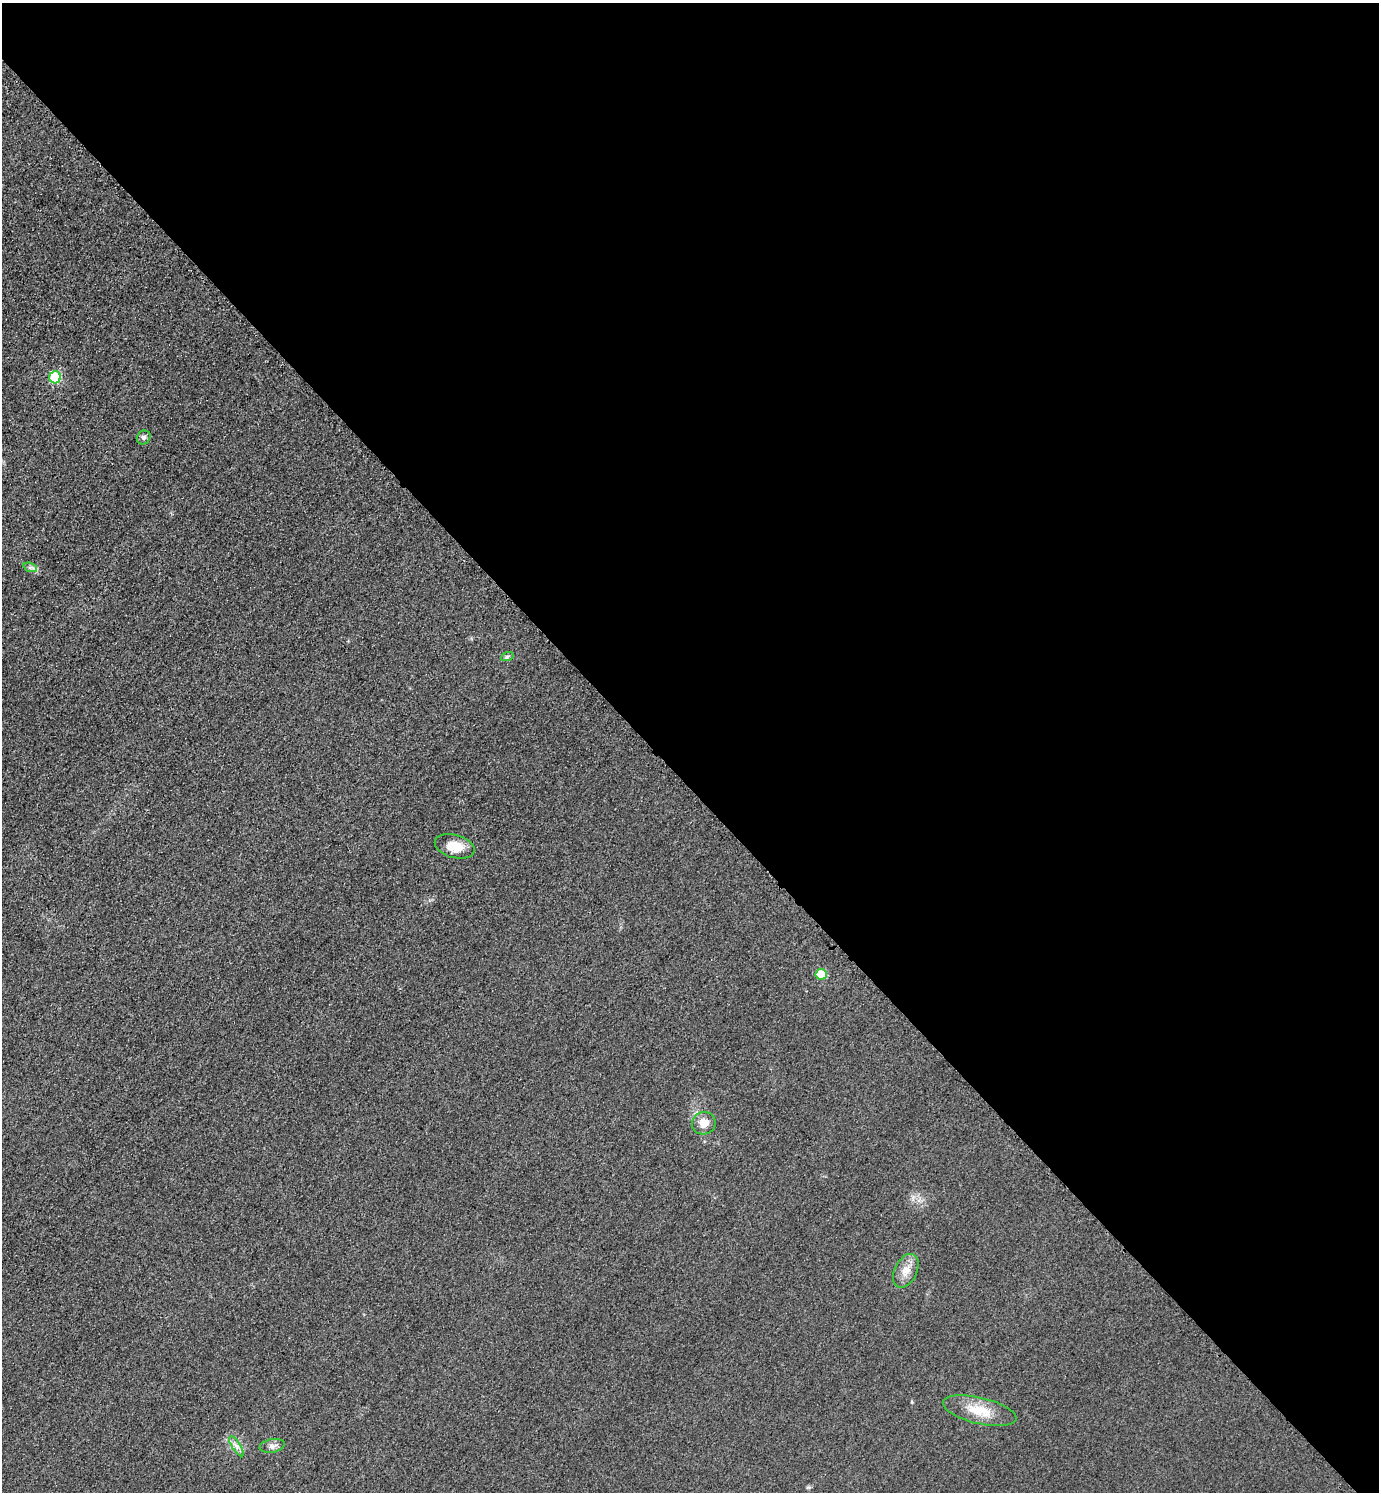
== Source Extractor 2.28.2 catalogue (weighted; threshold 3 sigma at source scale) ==
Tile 8 of 4 x 4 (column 4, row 2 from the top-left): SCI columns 4458-5834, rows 3010-4499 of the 6018 x 6018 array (HDU 1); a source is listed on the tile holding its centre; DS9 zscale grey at full resolution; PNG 1381 x 1494 px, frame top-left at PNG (2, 3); each listed source drawn as its Kron ellipse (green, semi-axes under 4 px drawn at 4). Shown black and unused: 53% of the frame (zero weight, under 3 of 4 exposures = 3% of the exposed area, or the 3 px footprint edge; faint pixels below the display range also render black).
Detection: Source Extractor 2.28.2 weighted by HDU 2 'WHT'; one run over the whole footprint, this tile lists its part. Background 0.0749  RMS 0.017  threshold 0.0778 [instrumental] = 3 sigma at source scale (4.5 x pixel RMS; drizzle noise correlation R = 1.50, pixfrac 1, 0.05/0.05 arcsec/px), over >= 5 px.
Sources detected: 11; all 11 listed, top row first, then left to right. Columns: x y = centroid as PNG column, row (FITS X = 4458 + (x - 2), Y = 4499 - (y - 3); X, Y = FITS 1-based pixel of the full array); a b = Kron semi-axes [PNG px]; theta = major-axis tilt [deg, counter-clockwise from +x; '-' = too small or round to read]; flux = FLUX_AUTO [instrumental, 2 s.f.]
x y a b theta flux
55 377 6 5 - 130
144 437 7 6 - 4.6
30 567 7 4 -18 3.9
507 657 6 4 20 2.8
455 846 20 11 -15 30
821 974 5 5 - 58
704 1123 12 11 - 18
906 1271 18 11 63 18
980 1411 37 13 -13 41
236 1446 11 4 -57 6.8
272 1446 12 6 10 7.2